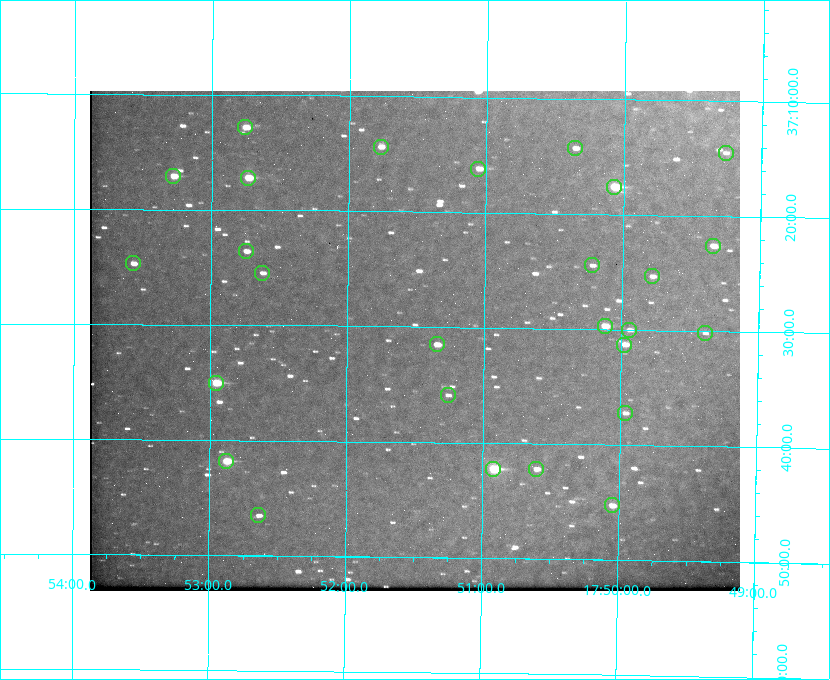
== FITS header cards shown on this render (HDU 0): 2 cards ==
NAXIS1  =                  650 / Width of table row in bytes
NAXIS2  =                  500 / Number of rows in table

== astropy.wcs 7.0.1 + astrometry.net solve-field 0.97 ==
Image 650 x 500 px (HDU 0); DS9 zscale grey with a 90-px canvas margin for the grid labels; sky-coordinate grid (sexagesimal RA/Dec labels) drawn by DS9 from the SOLVED WCS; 27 Tycho-2 reference stars matched to detected sources circled (green)
Header WCS: none
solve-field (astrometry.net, Tycho-2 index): SOLVED blind (the file carries no WCS)
Solved WCS: RA---TAN-SIP/DEC--TAN-SIP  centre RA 17:51:30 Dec +37:31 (267.88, +37.52 deg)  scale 5.21 arcsec/px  FOV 56.5' x 43.4'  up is +179 deg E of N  parity flipped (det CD > 0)
(file carries no celestial WCS; the grid is the blind solution)
Tycho-2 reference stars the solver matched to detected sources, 27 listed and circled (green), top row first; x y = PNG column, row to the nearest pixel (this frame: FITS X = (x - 90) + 1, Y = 500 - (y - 91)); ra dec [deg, ICRS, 3 dp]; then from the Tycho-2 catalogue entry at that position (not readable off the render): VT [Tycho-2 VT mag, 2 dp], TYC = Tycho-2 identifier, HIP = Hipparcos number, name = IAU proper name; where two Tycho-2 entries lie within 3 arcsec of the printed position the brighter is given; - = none
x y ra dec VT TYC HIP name
245 127 268.189 +37.213 9.71 2620-542-1 - -
381 147 267.943 +37.240 10.39 2620-505-1 - -
575 148 267.589 +37.238 11.09 2619-212-1 - -
726 153 267.316 +37.242 12.03 2619-611-1 - -
478 169 267.764 +37.270 10.17 2620-784-1 - -
173 176 268.319 +37.285 9.88 2620-536-1 - -
248 178 268.183 +37.286 8.98 2620-786-1 87506 -
614 187 267.517 +37.293 8.96 2619-379-1 - -
713 246 267.335 +37.377 10.60 2619-634-1 - -
246 251 268.186 +37.393 10.44 2620-175-1 - -
133 263 268.392 +37.412 10.60 2620-800-1 - -
592 265 267.555 +37.408 11.50 2619-358-1 - -
262 273 268.156 +37.424 11.25 2620-712-1 - -
652 276 267.445 +37.422 11.17 2619-451-1 - -
605 326 267.531 +37.495 10.07 2619-274-1 - -
629 330 267.485 +37.500 11.33 2619-40-1 - -
705 333 267.347 +37.503 12.15 3088-638-1 - -
437 344 267.836 +37.525 9.96 3089-889-1 - -
624 345 267.494 +37.522 10.35 3088-270-1 - -
216 383 268.239 +37.584 8.64 3089-755-1 - -
448 395 267.815 +37.598 11.54 3089-1081-1 - -
625 413 267.491 +37.621 11.40 3088-1284-1 - -
226 461 268.219 +37.697 8.93 3089-671-1 - -
493 469 267.730 +37.705 8.13 3089-1203-1 87349 -
536 469 267.652 +37.703 11.04 3089-693-1 - -
612 505 267.512 +37.755 10.10 3089-2332-1 - -
258 515 268.159 +37.775 11.22 3089-2245-1 - -